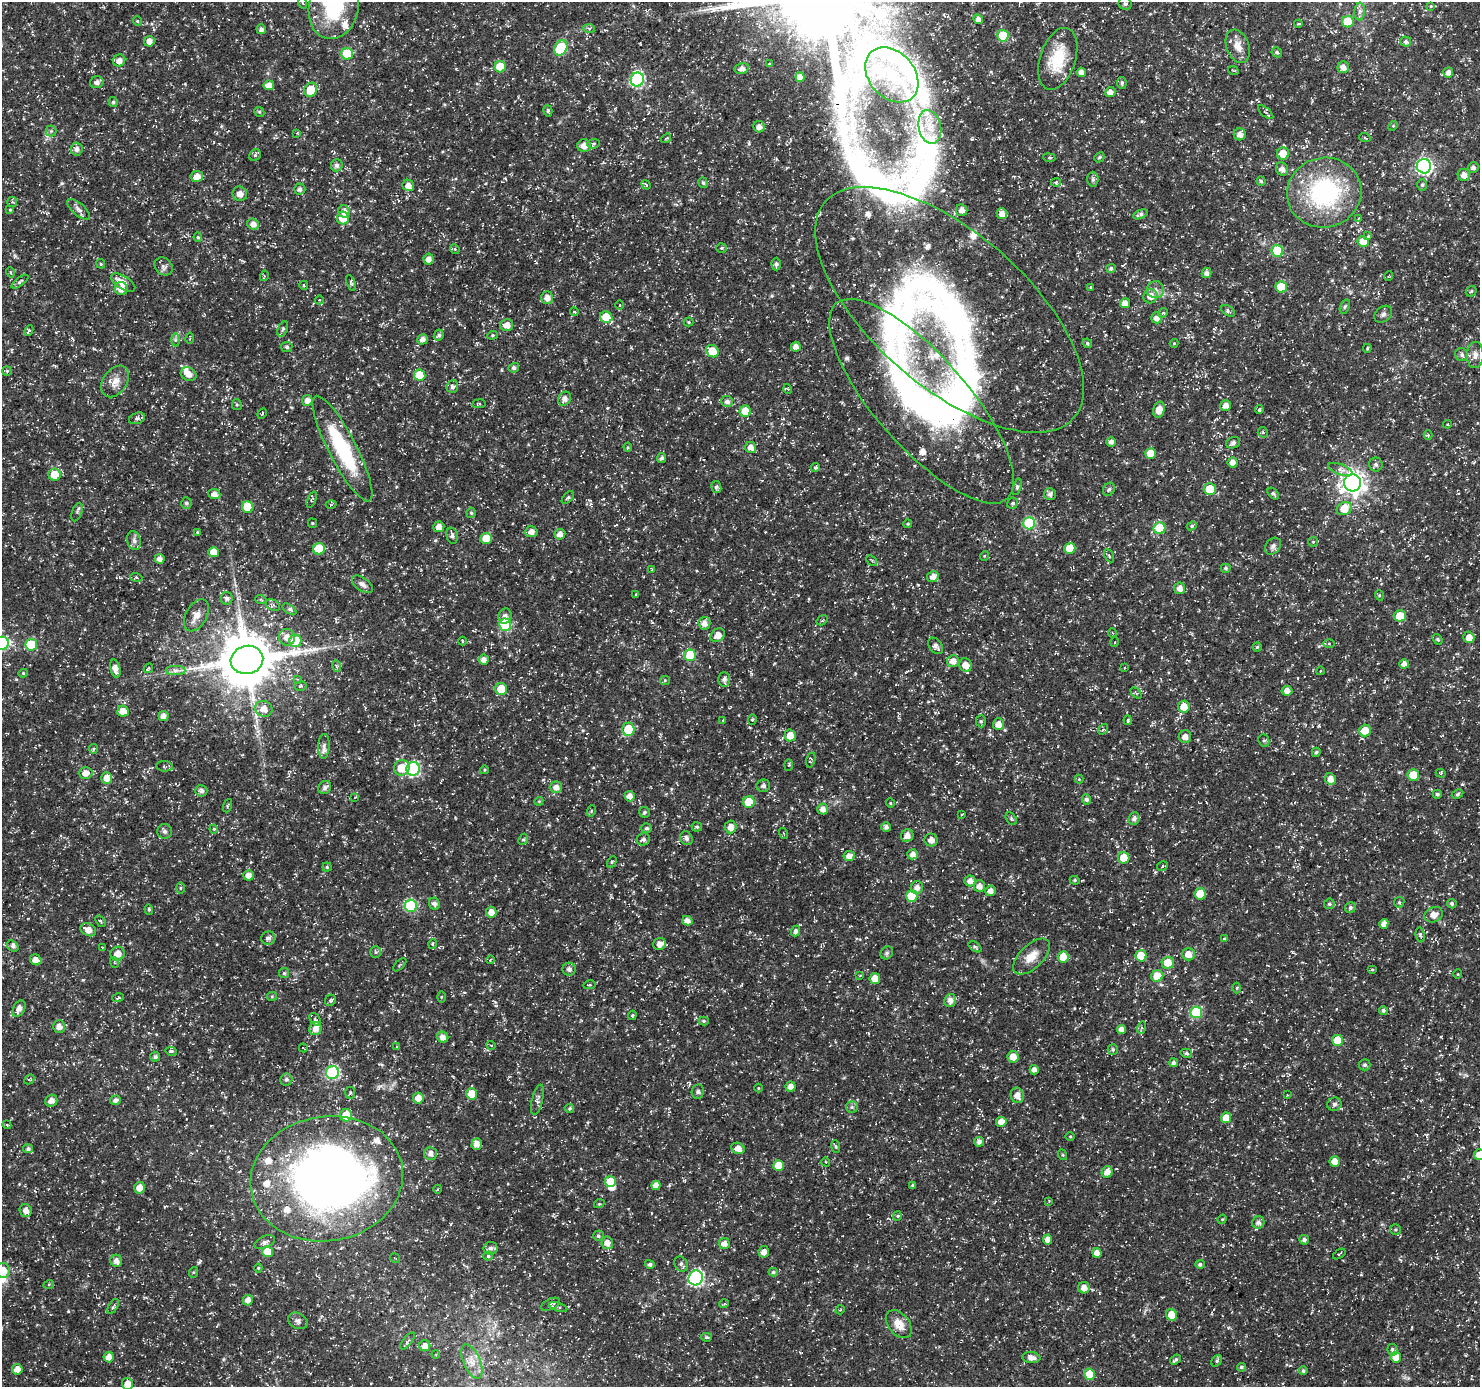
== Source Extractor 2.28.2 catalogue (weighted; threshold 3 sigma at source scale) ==
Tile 10 of 4 x 4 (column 2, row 3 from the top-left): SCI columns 1483-2960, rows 1573-2957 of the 5925 x 5983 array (HDU 1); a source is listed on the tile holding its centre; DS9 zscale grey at full resolution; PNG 1482 x 1389 px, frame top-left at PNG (2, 2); each listed source drawn as its Kron ellipse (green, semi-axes under 4 px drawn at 4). Shown black and unused: <1% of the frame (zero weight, under 3 of 5 exposures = <1% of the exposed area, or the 3 px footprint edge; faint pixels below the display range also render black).
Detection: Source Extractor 2.28.2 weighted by HDU 2 'WHT'; one run over the whole footprint, this tile lists its part. Background 0.0184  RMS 0.002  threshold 0.00906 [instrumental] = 3 sigma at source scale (4.5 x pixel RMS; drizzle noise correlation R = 1.50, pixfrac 1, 0.0396/0.0396 arcsec/px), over >= 5 px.
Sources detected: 528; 3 inside a brighter object's white glare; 1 cosmic-ray / hot-pixel residue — neither listed nor drawn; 18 inside a brighter listed object's ellipse — not listed separately; of the other 506, all 500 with FLUX_AUTO >= 0.139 (the completeness limit of this list) listed and drawn (6 fainter detections not listed), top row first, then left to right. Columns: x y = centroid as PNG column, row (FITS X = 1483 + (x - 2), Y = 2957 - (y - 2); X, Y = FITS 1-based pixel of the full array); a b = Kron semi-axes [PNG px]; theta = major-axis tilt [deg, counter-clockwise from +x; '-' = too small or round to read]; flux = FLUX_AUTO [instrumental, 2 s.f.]
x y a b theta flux
303 3 6 3 -70 0.23
1125 4 7 6 - 0.56
1431 6 4 4 - 0.21
334 7 32 25 77 13
1360 12 9 5 85 0.65
978 19 5 4 - 1.1
137 21 4 4 - 0.21
1348 22 6 5 - 6.4
1298 24 4 3 - 0.18
589 28 6 4 -3 0.33
261 29 5 4 - 0.71
1003 36 6 5 - 8.6
149 41 5 5 - 1.4
1406 41 5 5 - 0.49
1238 46 17 11 -69 2.2
561 48 8 6 62 14
1277 52 5 4 - 0.47
347 54 6 6 - 11
1058 59 32 17 72 8.1
119 60 6 6 - 1.3
769 64 4 3 - 0.21
500 67 5 5 - 5.9
1343 67 6 5 - 1.2
742 68 7 5 15 0.98
1233 70 5 3 - 0.19
1081 72 4 4 - 1.1
1448 72 5 5 - 0.9
892 75 31 22 -48 14
800 77 5 4 - 1.2
637 79 7 6 - 31
97 82 7 6 - 0.88
1122 83 6 4 -81 0.42
269 85 5 5 - 1.8
311 90 7 6 - 4.7
1110 92 5 5 - 1.3
113 102 5 4 - 0.38
548 111 6 4 -74 0.34
259 112 5 4 - 0.25
1266 112 9 3 -40 0.33
1393 126 5 4 - 0.22
759 127 6 5 - 1.2
930 127 17 11 -78 3.3
51 131 5 5 - 0.37
297 133 4 4 - 0.16
1240 134 6 6 - 1.2
666 138 5 3 - 0.19
1365 138 6 3 -21 0.21
594 144 6 4 6 0.31
584 146 7 6 - 1.4
77 149 6 6 - 0.79
1283 153 6 6 - 3.5
255 155 6 5 - 0.35
1099 157 5 4 - 0.34
1049 158 6 3 -7 0.24
337 165 6 6 - 0.71
1424 166 7 7 - 46
1473 167 5 5 - 0.77
1282 169 7 6 - 0.93
1464 175 6 6 - 1.2
197 176 6 5 - 1.7
1093 179 7 5 89 0.54
1261 181 5 4 - 0.35
1056 182 5 4 - 0.26
703 183 5 4 - 0.34
408 185 6 5 - 1.4
646 185 5 3 - 0.21
1422 185 6 5 - 0.37
300 189 6 5 - 0.69
1324 193 37 35 15 27
240 194 7 7 - 1.3
12 202 5 5 - 0.3
79 209 14 6 -40 0.9
10 210 4 4 - 0.2
962 210 6 5 - 1.1
344 211 6 6 - 1.3
1002 214 5 5 - 1.2
1140 214 8 4 23 0.56
343 218 6 6 - 3.1
1359 218 4 3 - 0.22
253 224 6 5 - 1.3
1368 236 4 4 - 0.31
198 237 5 4 - 0.31
1363 241 5 5 - 3.4
722 248 5 5 - 0.3
455 249 5 4 - 0.21
1277 251 6 6 - 11
428 259 5 5 - 1.2
101 264 5 4 - 0.24
776 264 6 4 -89 0.58
164 266 10 8 -42 0.84
1111 268 5 4 - 0.52
10 272 5 3 - 0.21
1206 273 5 5 - 0.78
264 276 5 3 - 0.21
1389 276 5 3 - 0.17
20 282 10 4 36 0.45
123 283 14 6 -32 1.7
351 283 8 3 -70 0.36
304 285 4 3 - 0.21
1091 287 4 3 - 0.19
1281 287 6 5 - 5.7
121 289 6 6 - 1.8
1155 290 8 8 - 0.99
1471 291 6 4 44 0.3
1150 296 7 7 - 1.5
547 298 6 6 - 1.3
319 300 4 3 - 0.16
1125 303 5 5 - 1.2
620 305 4 3 - 0.17
1345 307 7 4 70 0.37
950 310 165 77 -41 92
1228 311 7 5 -37 0.46
574 312 4 3 - 0.24
1163 313 5 4 - 0.29
1383 314 10 7 40 0.67
606 317 6 5 - 5
1157 318 5 5 - 1.3
689 322 5 4 - 0.23
507 325 6 6 - 1.4
283 329 8 5 69 0.38
29 330 5 3 - 0.34
439 335 6 4 65 0.55
492 335 5 4 - 0.3
190 338 5 2 - 0.18
422 339 5 5 - 1.1
175 340 6 4 90 0.39
1087 343 5 4 - 0.32
1174 343 4 4 - 0.18
287 347 5 5 - 0.41
796 347 5 5 - 1.2
1367 348 4 3 - 0.23
712 351 6 6 - 3.8
1462 355 7 6 - 0.54
1475 355 13 8 88 1.2
514 368 5 4 - 0.52
7 371 5 4 - 0.24
189 374 8 6 -28 1.6
420 375 5 5 - 5.5
115 381 17 12 55 2.2
452 387 6 5 - 0.61
788 389 5 3 - 0.19
565 399 7 6 - 1.3
307 400 5 5 - 1.2
727 401 6 5 - 0.78
922 401 130 46 -49 68
479 404 7 3 8 0.22
237 405 5 5 - 0.28
1226 405 5 5 - 1.3
1259 409 4 3 - 0.34
1159 410 8 5 74 2.2
745 411 6 5 - 3.4
262 414 6 3 64 0.22
137 418 8 5 21 0.55
1447 424 4 4 - 0.27
1263 432 5 5 - 0.29
1428 435 4 4 - 0.21
1111 442 5 4 - 0.7
1233 443 7 5 20 0.61
628 447 4 4 - 0.23
751 447 5 5 - 1.4
342 449 59 14 -63 18
1151 453 5 5 - 3.6
662 458 5 4 - 0.55
1233 462 5 5 - 1.3
1376 464 7 7 - 0.6
816 467 4 4 - 0.31
1340 469 13 5 -21 0.89
55 475 6 6 - 5.1
1353 483 8 8 - 140
716 487 6 5 - 0.41
1017 487 8 4 74 0.44
1109 489 7 5 57 0.48
1210 489 6 6 - 5.6
214 494 6 5 - 1.2
1050 494 6 6 - 0.67
1273 494 7 4 -46 0.41
568 497 8 4 46 0.38
312 499 8 4 67 0.32
186 503 6 5 - 0.51
1013 503 6 5 - 0.41
331 505 5 3 - 0.2
248 507 6 5 - 5.8
1344 508 8 6 31 3.9
77 512 9 5 70 0.49
471 513 5 4 - 0.32
312 523 5 4 - 0.23
1029 523 6 6 - 17
908 524 4 4 - 0.23
1192 526 5 4 - 0.3
439 527 5 5 - 1.5
1160 528 6 6 - 8.5
197 532 4 3 - 0.17
531 532 6 5 - 1.2
560 534 5 5 - 1.2
452 536 8 5 -76 0.72
486 538 5 5 - 3.7
134 541 9 7 -74 0.82
1313 542 5 5 - 0.23
1273 546 9 7 50 0.69
1070 548 5 5 - 3.7
319 549 6 6 - 6.8
214 552 5 5 - 2.5
984 556 5 3 - 0.17
1109 556 7 4 -65 0.41
160 559 5 5 - 0.96
872 560 6 3 -44 0.28
1226 568 5 4 - 0.37
652 569 4 2 - 0.25
136 577 6 4 -17 0.28
933 577 6 5 - 1.3
362 584 12 6 -36 0.87
1180 588 6 5 - 1.2
636 594 4 3 - 0.19
1379 595 5 3 - 0.22
227 598 6 6 - 0.68
261 600 5 3 - 0.19
273 605 7 5 -28 0.49
289 609 8 4 -36 0.45
196 615 17 10 61 2
505 616 8 6 74 0.87
1400 616 6 5 - 3.4
822 620 6 4 32 0.29
704 623 6 6 - 1.4
505 625 6 6 - 14
1113 633 4 3 - 0.18
718 635 8 6 39 1.9
287 637 8 8 - 1.8
1469 637 6 5 - 1.8
1438 639 6 4 -55 0.33
295 641 6 6 - 5.9
462 641 4 3 - 0.17
1115 642 5 3 - 0.17
2 643 7 6 - 22
1329 644 6 4 0 0.29
31 645 6 6 - 8.4
936 646 9 6 -53 0.76
1257 647 4 4 - 0.26
690 655 6 6 - 9.1
247 660 16 14 13 1200
484 660 5 5 - 1.2
953 661 6 6 - 1.5
1404 664 5 4 - 1
965 665 7 6 - 2
337 666 6 3 -69 0.28
115 668 9 5 -75 1.5
148 668 5 3 - 0.27
1124 668 4 2 - 0.16
176 670 10 4 0 0.81
1320 671 4 2 - 0.16
23 673 4 4 - 0.23
297 679 3 3 - 0.17
724 679 7 6 - 0.92
665 680 5 4 - 0.23
300 686 6 4 14 0.35
501 689 6 6 - 3.3
1287 691 5 5 - 1.3
1136 693 6 4 -45 0.27
1184 707 6 5 - 2.4
264 709 9 8 - 1.9
123 711 5 5 - 2.1
163 716 5 5 - 1.1
723 720 3 3 - 0.14
752 720 5 4 - 0.28
1128 720 5 3 - 0.22
981 721 6 5 - 0.38
998 724 6 5 - 1.6
628 729 6 6 - 6
1103 729 6 3 54 0.28
1365 731 6 6 - 3.1
790 735 6 5 - 2.1
1185 737 6 6 - 0.99
1264 740 6 5 - 0.37
324 746 12 6 87 0.9
93 749 5 4 - 0.23
1316 752 5 4 - 0.38
811 760 8 4 75 0.31
789 765 5 3 - 0.23
164 766 8 5 -5 0.43
402 768 8 7 - 5
413 769 7 6 - 24
484 770 4 3 - 0.19
86 773 7 6 - 1.4
1441 773 5 4 - 0.25
1413 775 6 5 - 4.5
107 778 6 5 - 1.9
1079 779 4 4 - 0.19
1331 779 6 5 - 1.4
763 786 7 6 - 0.51
556 787 6 5 - 1.3
325 788 7 6 - 0.73
201 791 6 5 - 0.64
1437 794 4 4 - 0.36
1457 794 6 4 27 0.33
629 796 5 5 - 1.3
355 797 4 3 - 0.17
1087 799 5 4 - 0.65
539 801 4 3 - 0.2
749 802 6 5 - 6.8
890 803 4 4 - 0.25
227 806 7 3 71 0.22
823 809 5 5 - 1.1
591 811 6 3 72 0.25
645 812 5 5 - 0.48
962 814 3 2 - 0.18
1134 818 6 5 - 0.79
1011 819 7 5 -54 0.36
697 827 5 4 - 0.33
731 827 6 6 - 1.5
886 827 5 5 - 0.73
647 828 5 5 - 0.43
214 829 4 4 - 0.21
165 831 7 7 - 0.6
783 833 5 3 - 0.18
907 836 6 6 - 1.4
686 838 7 6 - 0.83
523 839 6 4 65 0.31
643 839 6 6 - 0.62
931 840 6 6 - 1.1
913 854 5 5 - 1.2
849 856 6 5 - 1.3
1124 858 6 6 - 3.3
612 862 6 4 61 0.33
1162 866 5 4 - 0.29
327 867 4 4 - 0.26
248 875 5 5 - 1.3
1075 880 5 4 - 0.29
970 881 5 5 - 1.1
979 886 6 5 - 1.2
180 888 6 4 90 0.26
917 888 6 6 - 1.1
991 891 5 5 - 1.1
1200 894 5 5 - 4.6
912 896 5 5 - 6.9
1399 902 5 5 - 0.31
434 904 6 5 - 0.94
1329 904 5 5 - 0.41
1452 904 5 4 - 0.37
411 906 6 6 - 18
1350 907 6 5 - 0.48
149 909 5 4 - 0.35
491 912 5 5 - 1.5
1434 915 9 7 23 1.4
100 921 6 4 -50 0.3
687 921 5 4 - 1.3
1384 924 5 4 - 1.2
88 930 8 6 -28 1.5
796 931 5 4 - 0.66
1420 935 7 4 -82 0.36
268 938 7 6 - 0.75
1224 939 4 4 - 0.22
433 944 5 3 - 0.25
660 944 6 6 - 1.4
13 946 6 5 - 0.48
102 947 3 2 - 0.14
975 947 7 4 -36 0.33
376 952 5 5 - 0.34
887 953 7 5 46 0.4
118 954 7 7 - 1.8
1188 954 6 6 - 1.8
1032 956 23 11 44 2.8
1141 956 6 5 - 5
1063 957 5 5 - 3.1
36 960 6 5 - 1.4
490 960 4 3 - 0.22
114 962 6 3 -71 0.19
1168 963 6 6 - 3.3
400 965 8 3 45 0.23
569 969 6 6 - 0.81
1372 969 5 3 - 0.2
284 973 5 5 - 0.31
1458 974 5 3 - 0.16
860 976 4 3 - 0.25
1157 976 6 5 - 4.4
875 978 5 5 - 2.2
589 985 6 4 12 0.25
1237 988 5 3 - 0.24
272 996 5 4 - 0.23
441 997 6 4 89 0.24
118 998 6 4 17 0.3
330 1000 6 5 - 0.37
950 1000 7 6 - 1.2
19 1009 9 5 63 1.1
1383 1010 4 4 - 0.44
1196 1012 6 6 - 13
632 1015 5 3 - 0.26
315 1019 7 4 -53 0.45
704 1021 5 4 - 0.34
59 1027 6 6 - 1.1
1141 1028 6 4 73 0.33
316 1029 7 6 - 1.6
1121 1029 4 4 - 1.1
443 1037 6 5 - 1.2
1338 1040 5 5 - 4.1
491 1045 4 3 - 0.18
397 1047 4 4 - 0.2
303 1048 4 3 - 0.14
1113 1049 5 5 - 0.38
171 1051 6 4 -8 0.35
1186 1053 6 4 -14 0.39
155 1057 5 5 - 0.43
1013 1057 6 5 - 2
1173 1063 4 4 - 0.61
1365 1065 6 5 - 0.45
1034 1070 5 4 - 1.1
332 1072 6 6 - 24
29 1079 5 3 - 0.2
286 1079 6 6 - 0.55
790 1087 5 5 - 1.2
758 1088 4 3 - 0.16
698 1092 7 6 - 0.43
350 1093 6 5 - 0.32
471 1094 5 5 - 3.9
1017 1095 8 6 -72 1.5
1287 1095 2 2 - 0.16
418 1098 5 5 - 1.8
115 1100 5 4 - 0.8
537 1100 15 5 77 0.7
51 1101 6 6 - 1
1334 1104 7 6 - 0.57
852 1107 6 6 - 0.41
569 1108 4 4 - 0.35
346 1115 6 6 - 4.5
1226 1118 5 5 - 2.9
1001 1122 5 5 - 1.7
7 1125 4 3 - 0.18
1070 1136 5 3 - 0.19
979 1142 5 5 - 0.75
477 1144 6 5 - 1
836 1147 6 4 -82 0.31
738 1148 7 5 -26 1.6
28 1149 5 4 - 0.56
430 1153 6 6 - 1.1
1063 1155 5 3 - 0.22
1479 1155 5 5 - 1.7
1335 1161 5 5 - 2.2
826 1162 4 3 - 0.16
779 1165 5 5 - 3.6
1107 1172 6 5 - 1.6
327 1179 76 62 9 160
610 1182 5 5 - 4.2
656 1185 5 4 - 1.3
913 1185 4 3 - 0.28
139 1188 6 5 - 1.8
438 1189 4 3 - 0.17
1049 1201 3 3 - 0.16
599 1204 5 3 - 0.21
26 1210 6 6 - 1.3
897 1216 5 4 - 0.28
1222 1219 5 4 - 0.26
1258 1222 6 6 - 0.78
1395 1229 5 5 - 0.32
598 1236 5 5 - 0.47
1048 1240 5 4 - 1.4
1304 1240 5 5 - 0.66
265 1242 11 6 22 0.82
607 1243 6 5 - 1.4
724 1243 5 5 - 1.1
491 1248 7 6 - 0.75
267 1252 6 5 - 4.7
764 1252 5 5 - 1.1
1097 1253 5 4 - 1.4
1339 1254 7 2 34 0.21
488 1256 5 4 - 0.32
395 1258 5 2 - 0.14
116 1261 6 6 - 1.2
650 1264 5 4 - 0.53
681 1264 8 6 -62 0.61
1200 1264 5 4 - 0.48
258 1268 4 4 - 0.21
3 1270 7 6 - 2.4
194 1272 5 3 - 0.23
773 1272 5 4 - 0.36
696 1278 7 7 - 38
49 1284 5 3 - 0.2
1084 1288 6 5 - 1.3
248 1300 5 5 - 1.2
551 1304 10 5 25 0.5
724 1304 5 3 - 0.17
113 1306 8 4 58 0.51
558 1307 9 4 -19 0.34
840 1310 5 3 - 0.21
1171 1315 6 5 - 2.8
298 1321 10 7 -27 0.76
899 1324 16 10 -50 2.5
707 1337 5 4 - 0.29
408 1341 10 4 51 0.48
425 1346 5 5 - 1.3
1392 1350 6 5 - 0.45
436 1354 4 3 - 0.2
109 1357 5 5 - 1.5
1396 1357 5 5 - 2.8
1031 1358 9 5 -7 1.4
1175 1360 6 4 35 0.4
472 1361 18 8 -68 2.3
1217 1361 6 4 51 0.39
1241 1367 4 4 - 0.42
17 1369 5 5 - 1.6
1303 1371 4 4 - 0.4
1089 1374 5 5 - 3.9
127 1384 6 5 - 1.6
Overlapping masked pixels (flux is a lower limit): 1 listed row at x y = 327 1179
Isophote crosses this tile's border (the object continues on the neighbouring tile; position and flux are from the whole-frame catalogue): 5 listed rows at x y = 334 7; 2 643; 1479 1155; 3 1270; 127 1384